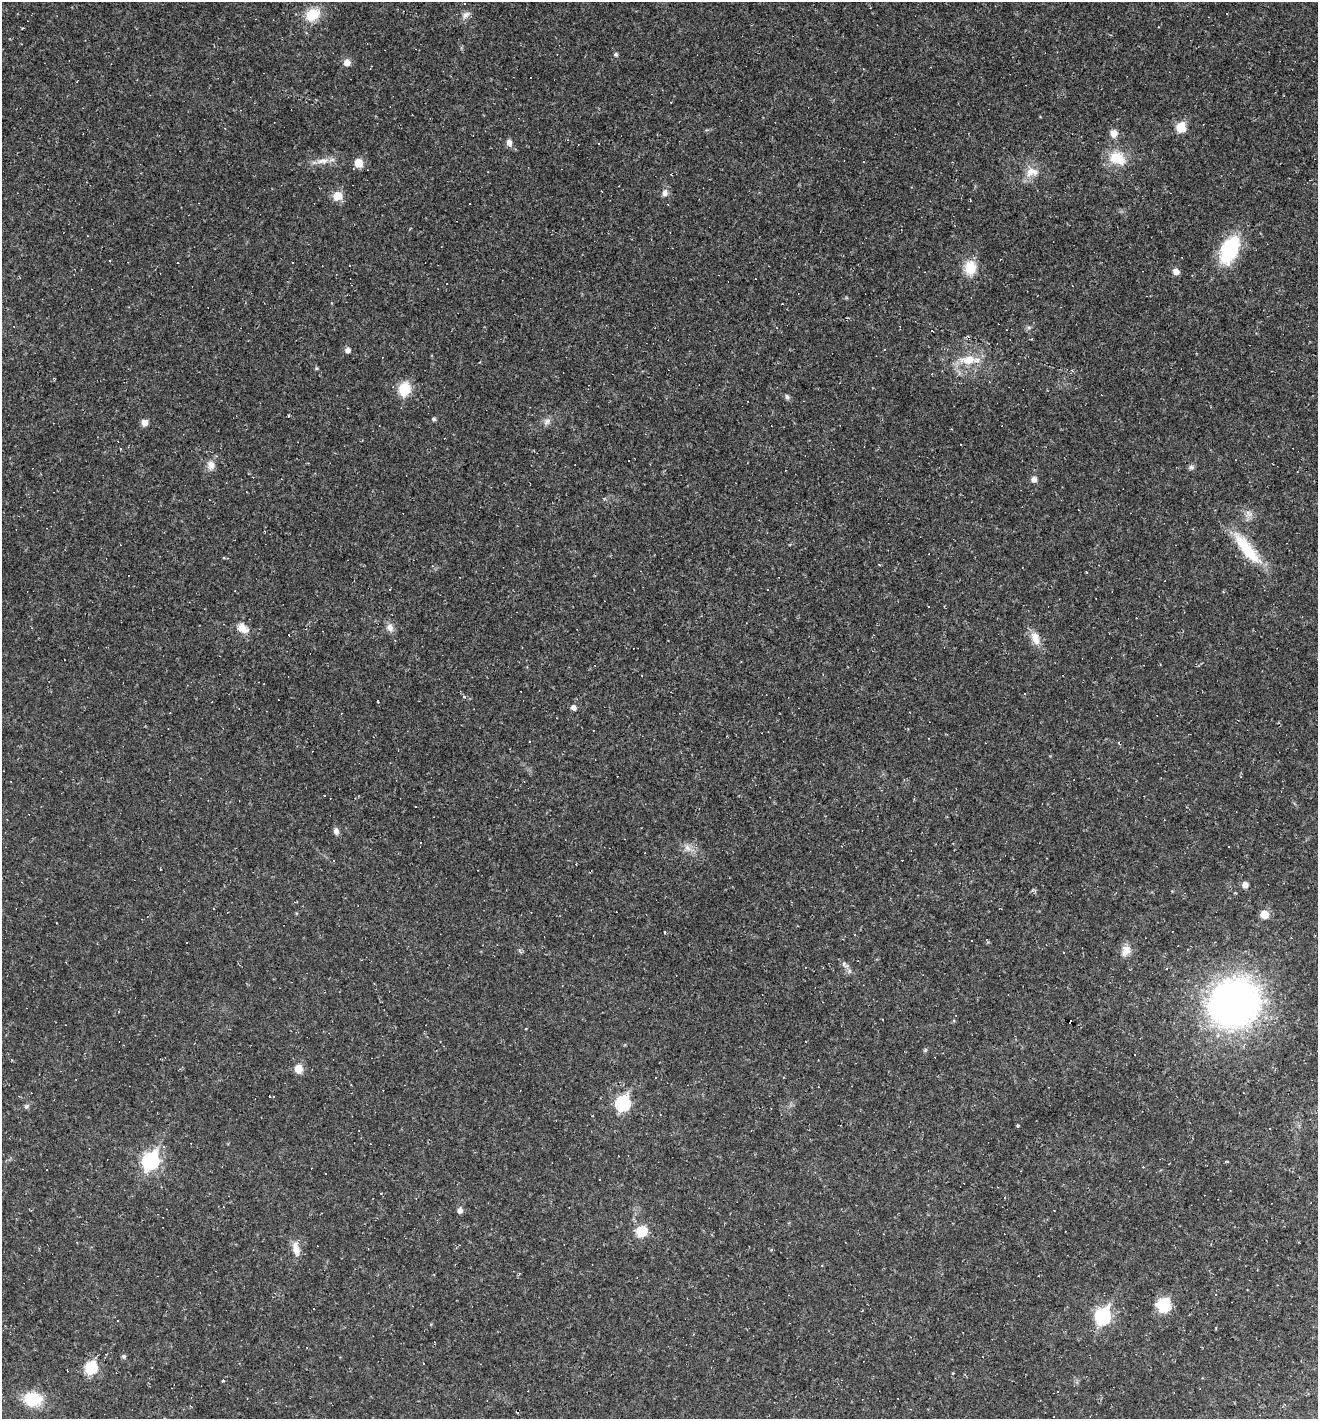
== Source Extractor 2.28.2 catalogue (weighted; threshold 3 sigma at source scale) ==
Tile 6 of 4 x 4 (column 2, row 2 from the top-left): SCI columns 1456-2771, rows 2833-4249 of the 5676 x 5665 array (HDU 1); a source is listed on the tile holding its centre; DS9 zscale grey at full resolution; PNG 1320 x 1421 px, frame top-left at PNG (2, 2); no overlay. Shown black and unused: <1% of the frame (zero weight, under 2 of 3 exposures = <1% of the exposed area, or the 3 px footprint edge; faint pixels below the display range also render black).
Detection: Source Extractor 2.28.2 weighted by HDU 2 'WHT'; one run over the whole footprint, this tile lists its part. Background 0.0384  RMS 0.0067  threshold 0.03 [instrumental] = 3 sigma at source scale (4.5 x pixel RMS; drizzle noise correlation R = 1.50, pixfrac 1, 0.05/0.05 arcsec/px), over >= 5 px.
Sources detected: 140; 54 cosmic-ray / hot-pixel residue — not listed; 1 inside a brighter listed object's ellipse — not listed separately; the other 85 listed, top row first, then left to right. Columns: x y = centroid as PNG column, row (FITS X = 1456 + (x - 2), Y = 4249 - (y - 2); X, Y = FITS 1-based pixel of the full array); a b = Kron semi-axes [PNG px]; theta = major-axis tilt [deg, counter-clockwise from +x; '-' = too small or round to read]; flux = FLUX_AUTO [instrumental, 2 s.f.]
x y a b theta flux
312 15 18 13 32 16
465 15 13 8 42 3.4
1158 27 3 2 - 0.43
616 54 5 5 - 1.4
347 63 8 7 - 4.3
371 67 5 2 - 0.53
1181 127 8 7 - 16
225 128 3 3 - 0.54
1114 133 9 8 - 4.8
509 143 9 7 -81 3
1117 158 22 15 -21 17
320 161 11 7 10 3.9
358 163 7 6 - 10
1030 171 15 11 45 7.5
601 191 2 2 - 0.44
665 193 11 8 -90 3.1
337 196 9 8 - 9.7
1229 250 21 12 65 64
110 260 3 3 - 1.5
349 266 3 2 - 0.57
970 268 14 12 83 15
1176 272 7 6 - 3.9
1029 327 6 4 17 1.2
932 331 3 2 - 0.69
885 349 3 3 - 0.61
347 350 5 5 - 3.2
968 360 23 12 4 15
316 368 5 4 - 0.81
404 389 10 9 - 23
787 397 7 6 - 1.6
347 408 3 2 - 0.4
434 419 4 4 - 1.5
547 421 11 7 33 3.1
144 423 7 7 - 3.9
120 448 4 3 - 0.53
211 465 13 10 -83 4.7
1191 467 7 7 - 1.7
1034 479 7 6 - 3.2
1249 513 11 7 -39 3.6
1247 549 50 14 -51 29
879 564 4 3 - 0.69
1086 572 3 2 - 0.65
767 589 3 3 - 1.5
390 627 11 8 -68 4.1
242 628 17 11 -29 7.1
1035 638 17 10 -64 8
378 701 3 3 - 3.7
573 707 7 5 -20 2.8
1164 820 2 2 - 0.44
336 831 8 6 -71 2.8
687 848 10 8 -53 4.1
1245 885 7 7 - 3.4
1033 890 6 4 20 1.1
1264 914 8 8 - 8
665 932 4 2 - 0.52
186 942 3 3 - 1.7
1126 951 15 11 65 6.2
845 965 14 6 -34 2.8
1234 1003 36 32 35 430
526 1029 3 2 - 0.93
298 1069 9 8 - 7.2
818 1087 2 2 - 0.56
1244 1093 2 2 - 0.5
622 1103 8 7 - 100
26 1106 7 6 - 1.4
1018 1126 3 3 - 1.4
1270 1129 3 2 - 0.86
150 1161 9 7 63 160
1227 1161 4 2 - 0.63
380 1194 3 3 - 1.1
460 1210 6 5 - 3.2
1054 1210 3 2 - 0.47
641 1232 8 8 - 23
883 1234 2 2 - 0.57
296 1248 20 9 -78 6.6
822 1266 3 2 - 0.92
1216 1294 3 3 - 0.85
1164 1305 9 8 - 39
1102 1316 8 7 - 130
434 1342 2 2 - 0.62
124 1356 6 5 - 1.2
423 1363 3 2 - 0.32
91 1368 7 7 - 45
223 1381 3 3 - 1.3
33 1399 24 17 -5 21
Unlisted compact peaks at least as high as the median listed source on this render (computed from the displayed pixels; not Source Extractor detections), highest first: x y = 464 697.